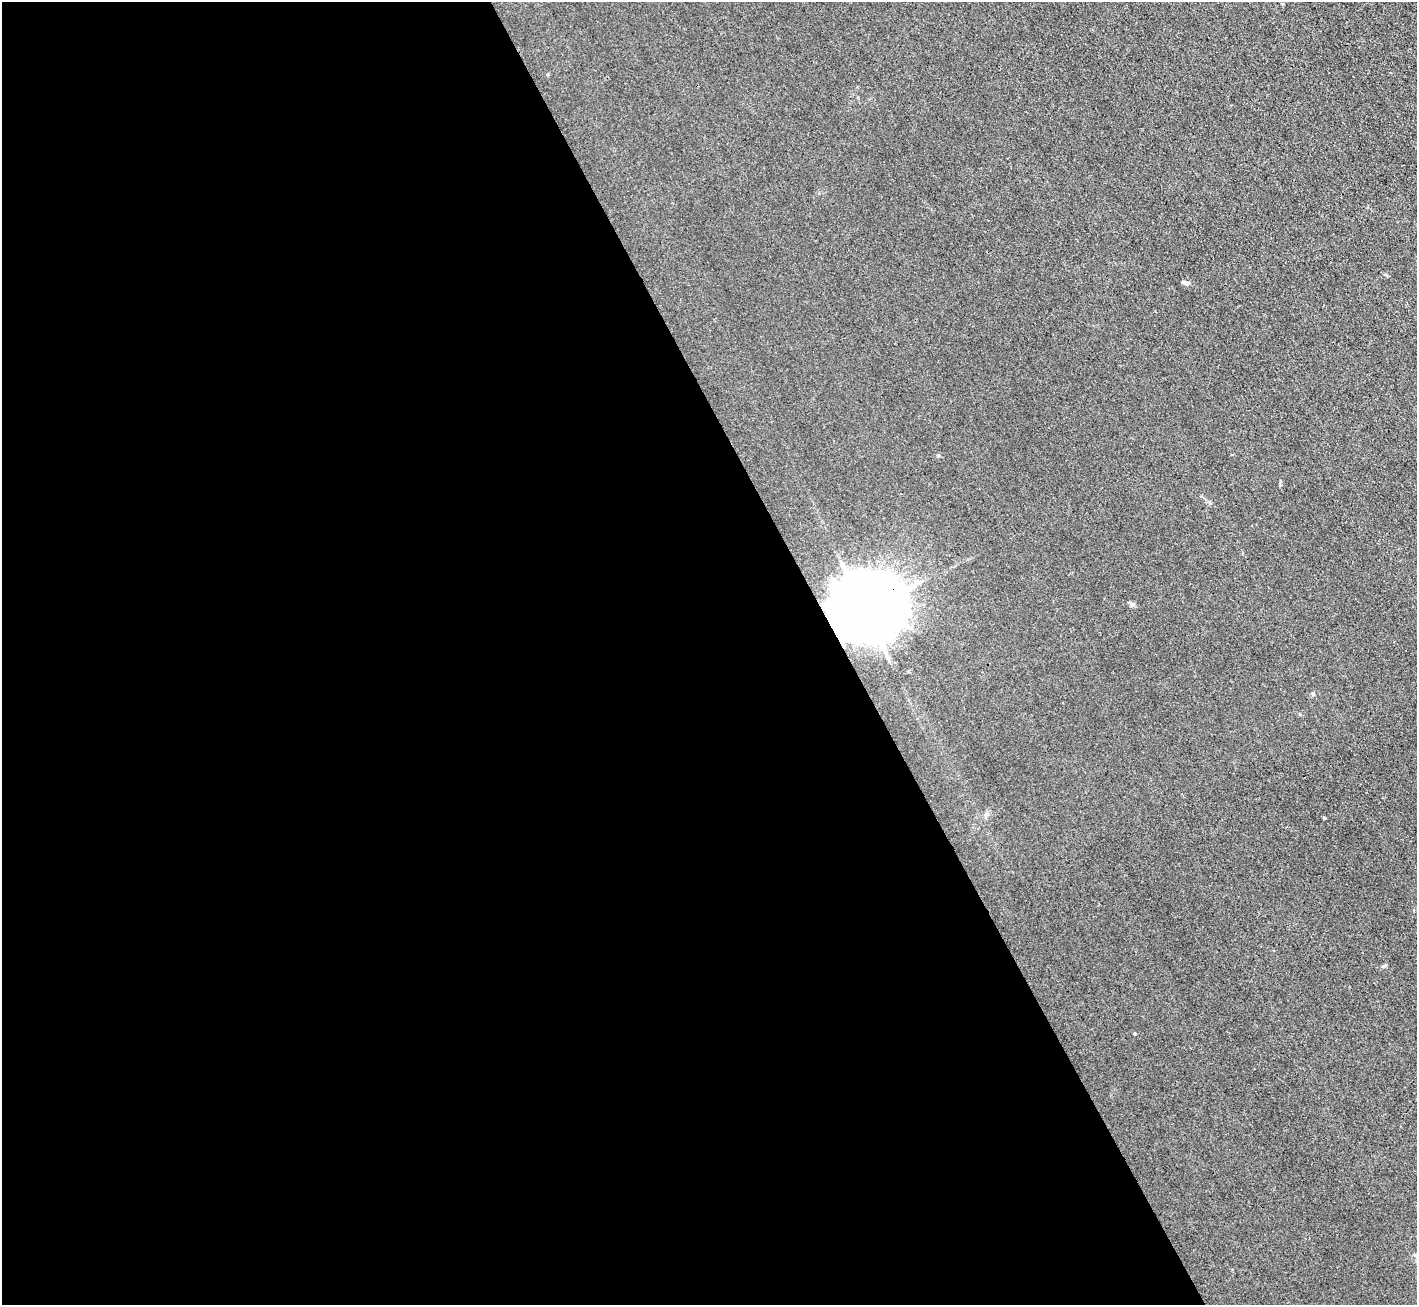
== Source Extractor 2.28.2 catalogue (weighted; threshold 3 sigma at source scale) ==
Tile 9 of 4 x 4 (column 1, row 3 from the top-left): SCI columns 1-1415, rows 1591-2893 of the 5662 x 5651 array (HDU 1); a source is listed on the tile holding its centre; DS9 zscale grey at full resolution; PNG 1419 x 1307 px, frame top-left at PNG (2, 2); no overlay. Shown black and unused: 60% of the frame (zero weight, under 3 of 4 exposures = <1% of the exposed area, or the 3 px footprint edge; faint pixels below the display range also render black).
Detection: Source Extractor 2.28.2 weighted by HDU 2 'WHT'; one run over the whole footprint, this tile lists its part. Background 0.0197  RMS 0.005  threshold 0.0225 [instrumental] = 3 sigma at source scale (4.5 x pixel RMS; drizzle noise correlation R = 1.50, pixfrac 1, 0.05/0.05 arcsec/px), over >= 5 px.
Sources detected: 7; all 7 listed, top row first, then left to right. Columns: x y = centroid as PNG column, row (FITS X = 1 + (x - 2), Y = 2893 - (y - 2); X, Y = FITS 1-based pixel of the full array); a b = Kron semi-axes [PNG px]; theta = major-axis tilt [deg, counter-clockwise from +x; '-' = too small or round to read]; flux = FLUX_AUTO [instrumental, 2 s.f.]
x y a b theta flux
1186 283 11 5 -18 1.3
1132 605 7 5 88 1.1
864 609 20 16 13 5300
1313 693 5 5 - 0.65
986 814 8 6 23 1.2
1324 818 4 3 - 0.5
1135 1034 4 3 - 0.46
Overlapping masked pixels (flux is a lower limit): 1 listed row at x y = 864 609